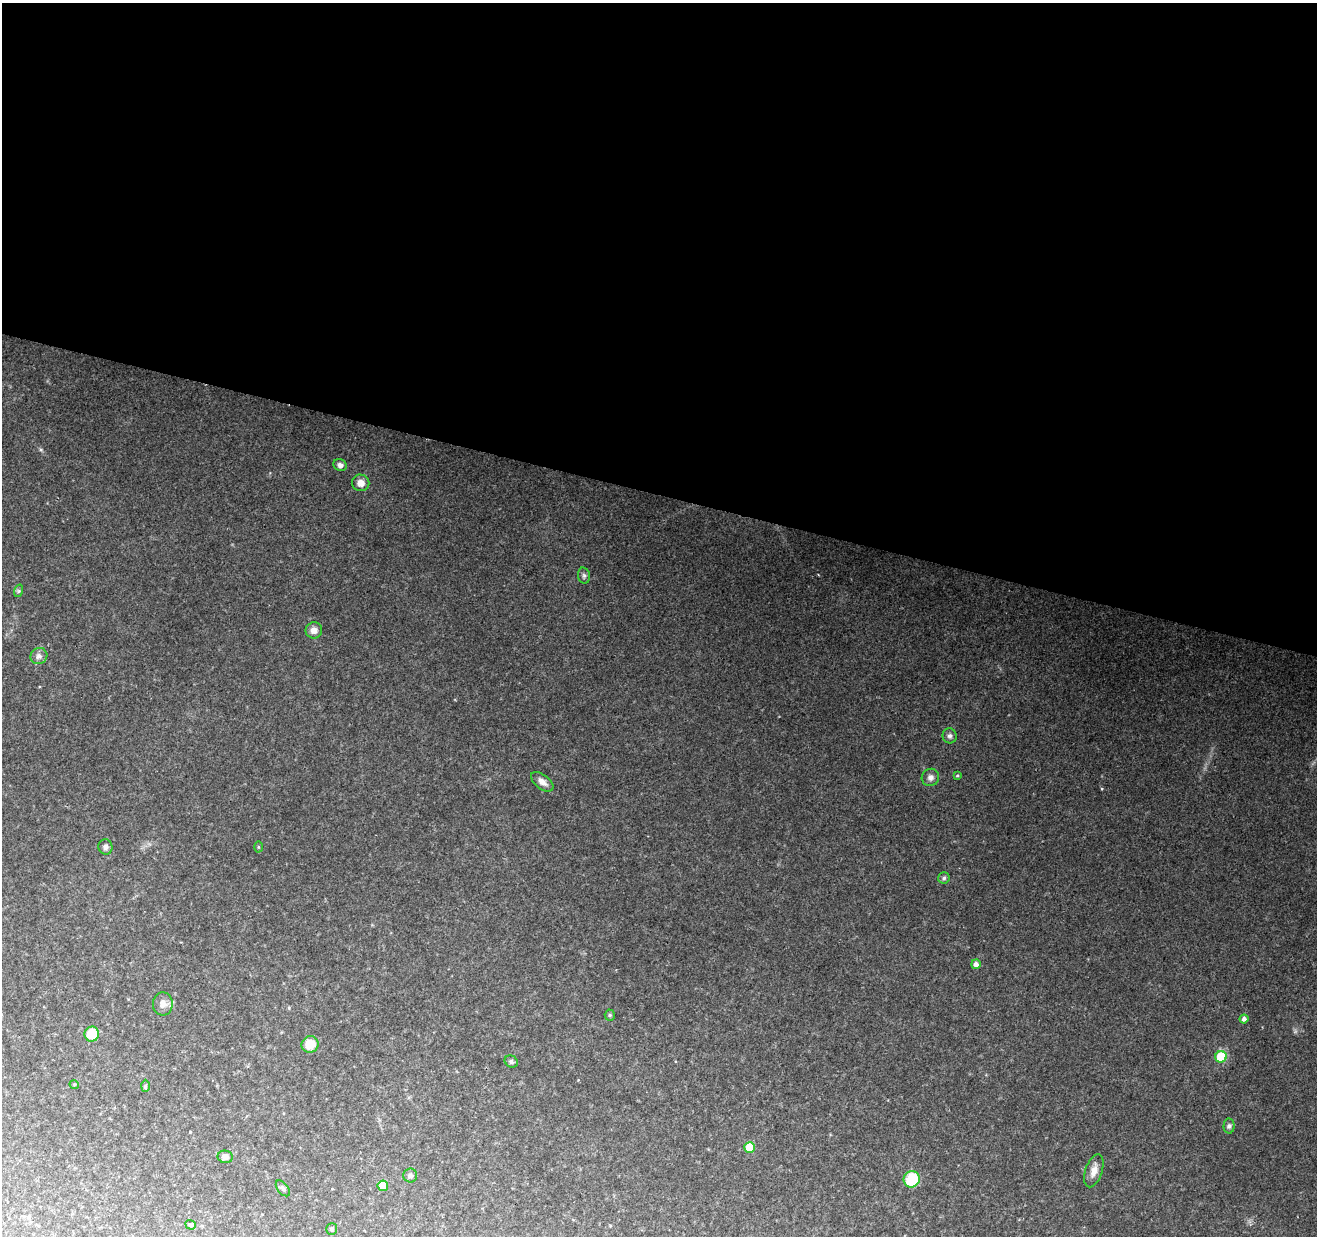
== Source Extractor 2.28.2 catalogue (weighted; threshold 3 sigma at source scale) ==
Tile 3 of 4 x 4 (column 3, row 1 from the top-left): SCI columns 2631-3945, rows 3923-5156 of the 5268 x 5437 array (HDU 1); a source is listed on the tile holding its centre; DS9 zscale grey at full resolution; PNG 1319 x 1238 px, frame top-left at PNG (2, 3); each listed source drawn as its Kron ellipse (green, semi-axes under 4 px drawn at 4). Shown black and unused: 40% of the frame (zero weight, under 2 of 3 exposures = <1% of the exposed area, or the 3 px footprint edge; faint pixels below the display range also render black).
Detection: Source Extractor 2.28.2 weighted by HDU 2 'WHT'; one run over the whole footprint, this tile lists its part. Background 0.249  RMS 0.013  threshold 0.0578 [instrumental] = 3 sigma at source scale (4.5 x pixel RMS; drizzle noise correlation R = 1.50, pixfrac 1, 0.0396/0.0396 arcsec/px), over >= 5 px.
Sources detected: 33; all 33 listed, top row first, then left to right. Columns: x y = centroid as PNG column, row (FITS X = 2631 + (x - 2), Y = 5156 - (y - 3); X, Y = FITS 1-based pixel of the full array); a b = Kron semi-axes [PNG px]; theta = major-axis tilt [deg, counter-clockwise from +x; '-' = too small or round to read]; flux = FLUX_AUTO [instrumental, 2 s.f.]
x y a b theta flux
340 465 7 6 - 4.2
361 483 9 8 - 9.4
584 576 8 6 -75 3.1
18 591 6 4 71 1.9
314 630 8 8 - 8.1
39 656 8 7 - 6
950 736 7 7 - 3.6
957 775 4 3 - 1.4
930 777 9 8 - 5.8
542 782 13 7 -37 8.8
105 847 8 7 - 4.2
258 847 5 3 - 1.2
944 878 6 5 - 2.4
976 964 5 5 - 5.8
163 1004 11 10 - 8.9
610 1015 5 5 - 1.7
1244 1019 4 4 - 4.5
92 1034 7 7 - 31
310 1044 8 8 - 23
1221 1057 6 5 - 65
511 1062 7 5 -33 3.1
74 1084 5 3 - 1.2
145 1086 6 4 88 1.7
1229 1126 7 5 89 2.9
750 1147 5 5 - 41
225 1157 7 6 - 5.5
1094 1171 17 8 72 11
410 1176 7 7 - 3.1
912 1179 8 8 - 49
383 1186 5 5 - 30
283 1188 9 5 -51 2.9
191 1225 5 4 - 2.5
332 1229 6 5 - 2.8